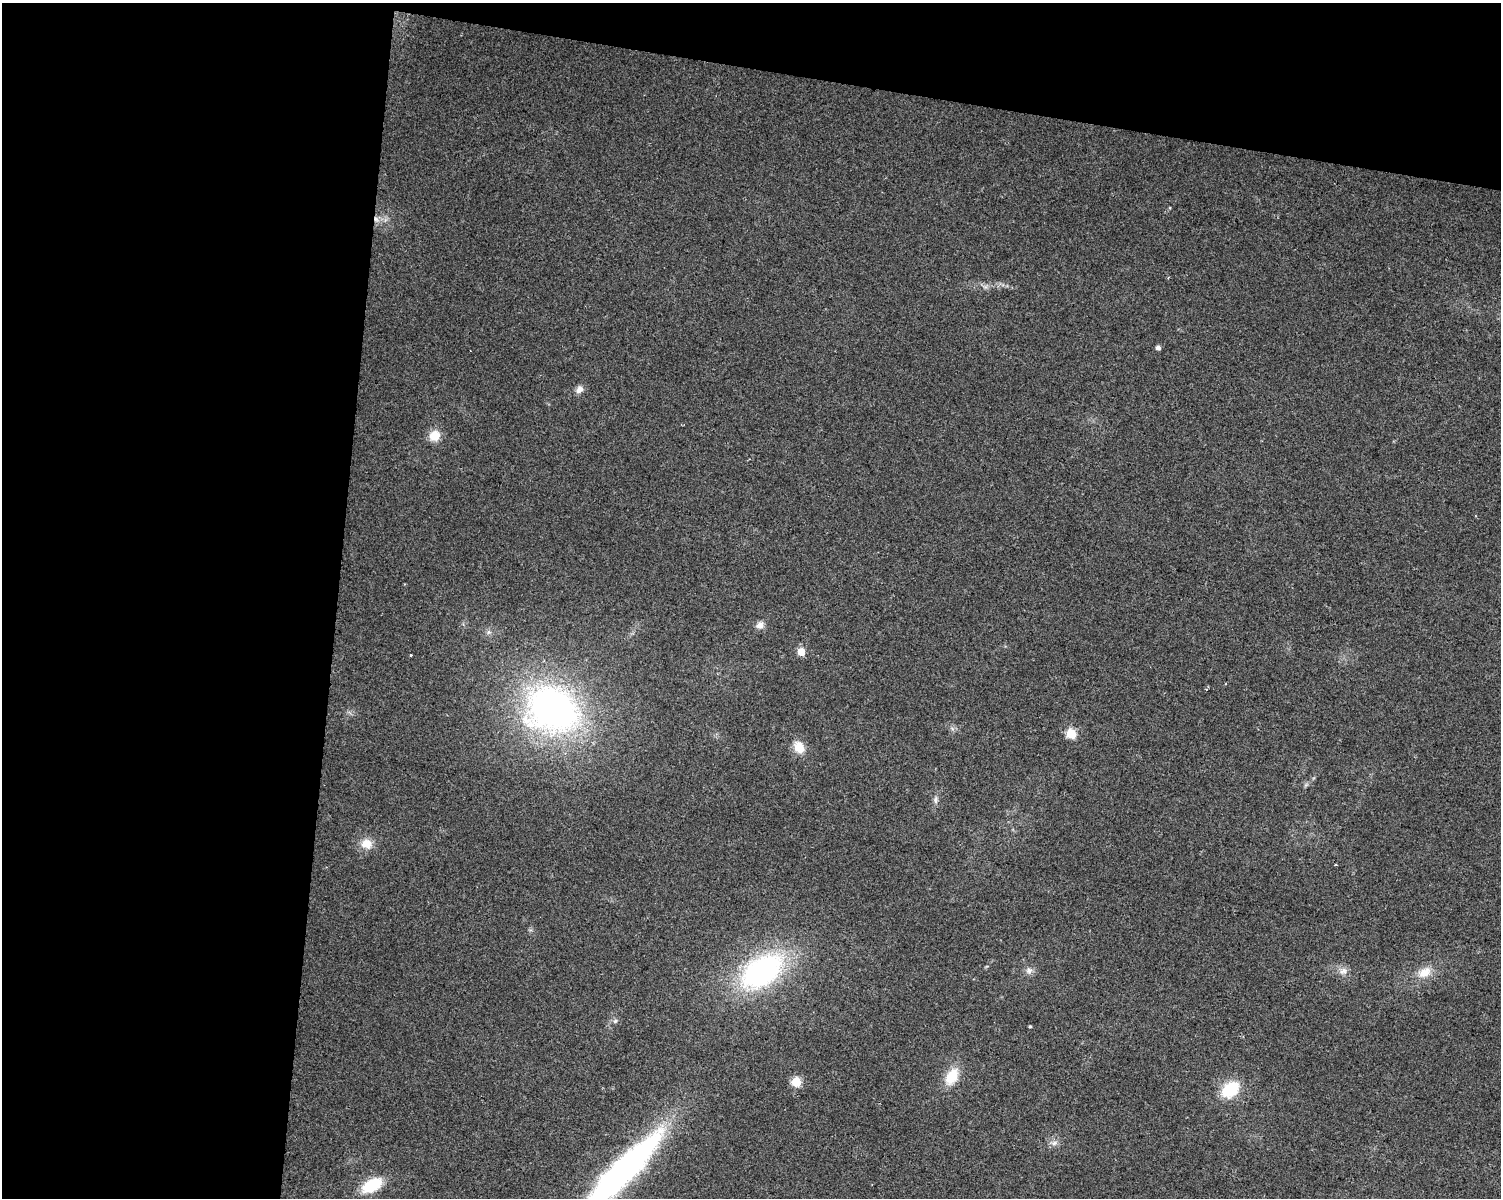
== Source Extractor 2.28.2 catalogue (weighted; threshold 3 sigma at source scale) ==
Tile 1 of 3 x 4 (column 1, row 1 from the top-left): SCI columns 283-1781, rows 3588-4783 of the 5002 x 4788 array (HDU 1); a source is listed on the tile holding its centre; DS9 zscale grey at full resolution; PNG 1503 x 1200 px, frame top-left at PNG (2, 3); no overlay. Shown black and unused: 28% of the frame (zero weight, under 2 of 3 exposures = <1% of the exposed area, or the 3 px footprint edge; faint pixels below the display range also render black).
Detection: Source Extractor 2.28.2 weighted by HDU 2 'WHT'; one run over the whole footprint, this tile lists its part. Background 0.0647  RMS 0.0074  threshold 0.0335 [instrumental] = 3 sigma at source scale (4.5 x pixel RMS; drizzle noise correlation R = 1.50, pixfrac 1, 0.0396/0.0396 arcsec/px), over >= 5 px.
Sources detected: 25; all 25 listed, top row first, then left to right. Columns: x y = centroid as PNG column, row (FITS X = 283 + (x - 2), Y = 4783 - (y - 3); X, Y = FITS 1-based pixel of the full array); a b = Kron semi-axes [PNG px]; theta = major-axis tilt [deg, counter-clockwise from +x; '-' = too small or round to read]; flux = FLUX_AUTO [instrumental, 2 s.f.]
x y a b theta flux
376 219 9 6 -45 3.6
1158 348 5 4 - 3
579 389 10 8 59 4.2
434 436 14 12 44 10
760 625 11 9 38 4.4
489 632 7 6 - 2.1
801 652 5 5 - 18
411 655 2 2 - 0.76
552 709 52 43 -22 300
1071 734 6 5 - 38
799 747 15 11 -60 11
936 800 11 7 80 2.8
366 844 14 12 -8 11
762 971 47 28 35 150
1029 971 10 9 - 3.6
1343 971 12 10 11 5
1424 973 20 13 28 12
615 1021 6 6 - 1.6
1030 1027 3 3 - 1.3
952 1076 21 13 60 18
796 1082 5 5 - 41
1230 1090 15 10 39 41
1054 1143 7 7 - 2.7
622 1172 104 21 45 270
372 1185 20 12 27 30
Overlapping masked pixels (flux is a lower limit): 1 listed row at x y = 376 219
Isophote crosses this tile's border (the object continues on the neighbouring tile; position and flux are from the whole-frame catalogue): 1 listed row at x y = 622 1172